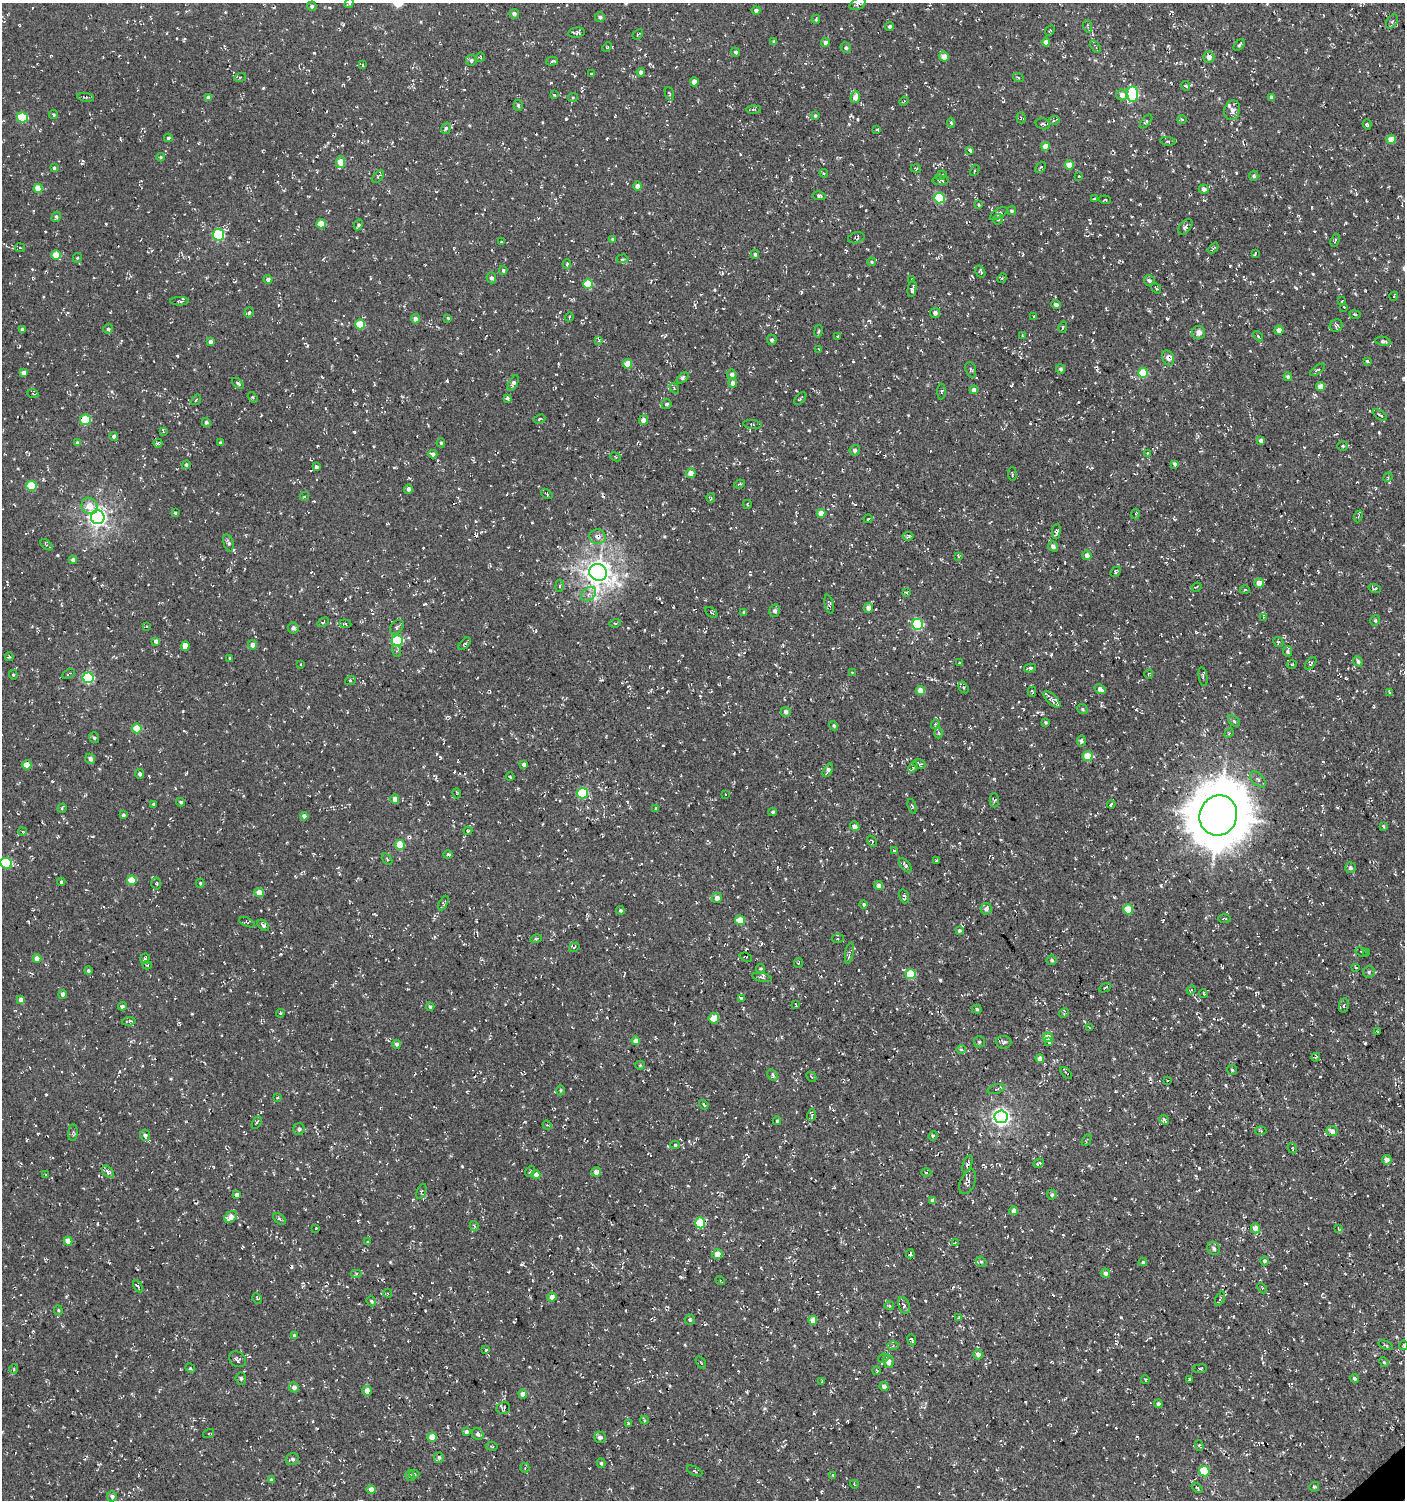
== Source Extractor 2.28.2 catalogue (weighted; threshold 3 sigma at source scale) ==
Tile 6 of 4 x 4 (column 2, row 2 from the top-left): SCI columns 1606-3008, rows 2999-4496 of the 5951 x 5996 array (HDU 1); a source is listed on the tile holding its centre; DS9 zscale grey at full resolution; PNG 1407 x 1502 px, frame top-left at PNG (2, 3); each listed source drawn as its Kron ellipse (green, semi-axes under 4 px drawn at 4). Shown black and unused: <1% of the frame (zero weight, under 3 of 4 exposures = <1% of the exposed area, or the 3 px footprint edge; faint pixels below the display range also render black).
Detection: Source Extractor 2.28.2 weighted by HDU 2 'WHT'; one run over the whole footprint, this tile lists its part. Background -5.00e-04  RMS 0.0054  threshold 0.0242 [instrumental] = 3 sigma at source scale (4.5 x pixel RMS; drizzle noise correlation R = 1.50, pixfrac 1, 0.0396/0.0396 arcsec/px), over >= 5 px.
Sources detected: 866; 48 cosmic-ray / hot-pixel residue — neither listed nor drawn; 5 inside a brighter listed object's ellipse — not listed separately; of the other 813, all 500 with FLUX_AUTO >= 0.568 (the completeness limit of this list) listed and drawn (313 fainter detections not listed), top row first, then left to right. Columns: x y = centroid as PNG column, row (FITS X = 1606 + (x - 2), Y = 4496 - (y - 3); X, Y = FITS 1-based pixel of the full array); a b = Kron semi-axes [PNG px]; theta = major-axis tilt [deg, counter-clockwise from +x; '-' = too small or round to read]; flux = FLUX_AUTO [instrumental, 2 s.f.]
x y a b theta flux
349 3 5 4 - 1.1
858 4 9 5 25 1.3
312 6 4 4 - 1.2
756 10 4 4 - 1.5
514 14 5 4 - 1.5
600 17 5 4 - 1.3
816 19 4 3 - 0.76
1392 21 8 5 56 0.9
1087 26 6 3 -69 0.88
890 27 4 4 - 1.1
1050 31 5 3 - 0.79
577 33 8 5 7 1.3
638 34 6 3 40 0.77
774 41 4 4 - 0.92
825 42 4 4 - 2.2
1046 42 4 4 - 3
1239 45 7 4 46 0.85
1095 46 7 3 -54 0.99
607 47 5 4 - 0.59
846 48 5 5 - 1.1
736 52 4 4 - 0.98
480 57 5 4 - 0.62
944 57 5 4 - 4.4
1209 57 5 5 - 2.8
471 60 5 5 - 1.4
552 61 6 3 17 1.1
362 65 4 3 - 1.6
641 72 4 4 - 2
591 74 3 3 - 0.59
240 77 6 3 19 0.58
1018 77 5 3 - 0.58
694 82 5 4 - 2.7
1186 86 5 3 - 1.3
669 94 7 4 -70 1
1132 94 8 5 -87 43
554 95 3 2 - 1
1122 95 5 5 - 2.8
85 97 8 2 -8 0.77
208 97 4 4 - 2.5
573 97 5 4 - 0.61
855 97 6 4 74 4.5
1271 97 4 4 - 1.5
904 101 5 4 - 0.73
518 105 5 4 - 0.95
753 109 7 3 1 0.79
1232 110 10 8 74 2.9
54 115 5 4 - 1.1
815 116 3 3 - 0.77
23 117 5 5 - 27
1021 118 5 4 - 0.87
1182 119 5 3 - 0.67
1054 120 6 4 19 0.84
1146 121 8 4 51 0.87
951 123 5 4 - 0.74
1043 124 7 5 -16 1.3
1367 124 5 4 - 0.84
446 128 6 4 74 0.94
877 130 3 3 - 1.2
168 138 4 3 - 0.94
1391 140 4 4 - 8.1
1168 141 8 4 -8 0.85
1046 146 4 4 - 6.1
970 151 4 3 - 1.3
160 157 4 3 - 0.67
341 162 6 4 83 9.6
1069 165 4 4 - 6.6
1040 167 6 3 50 0.96
54 168 4 3 - 0.91
916 169 5 4 - 0.63
975 170 6 3 59 0.73
824 173 4 4 - 0.64
941 175 6 4 32 0.77
1079 176 3 3 - 0.57
1254 176 5 4 - 1.2
378 177 8 3 50 0.76
941 180 8 4 1 1.1
637 186 4 4 - 2.6
38 188 5 4 - 8.7
1204 189 5 4 - 2.5
819 196 6 4 -11 1.1
939 198 5 5 - 30
1094 198 3 2 - 0.84
1105 200 6 3 -6 0.6
978 205 4 4 - 0.78
1012 211 4 4 - 0.91
999 214 10 5 31 1.3
56 217 5 4 - 1
998 219 5 4 - 0.91
321 224 4 4 - 9.2
358 225 6 4 62 0.97
1185 227 9 5 51 1.5
218 235 6 5 - 36
856 238 8 5 15 0.85
613 239 4 3 - 1.2
1335 240 6 2 69 0.59
501 241 3 2 - 0.74
20 248 5 4 - 0.69
1213 248 6 3 50 0.81
1255 253 4 3 - 1
755 254 4 4 - 0.99
56 255 5 4 - 9.9
77 258 5 4 - 0.6
622 259 6 3 2 0.64
871 262 4 3 - 0.62
567 264 4 3 - 1.1
503 270 4 4 - 0.85
980 272 6 4 -58 0.87
491 278 5 5 - 1.5
1002 278 5 4 - 0.66
268 279 4 4 - 2
912 279 3 2 - 0.65
1149 281 6 5 - 1.4
588 284 5 5 - 15
1156 288 6 3 -52 0.62
912 289 8 4 79 1.8
1394 296 5 3 - 0.57
180 301 9 4 0 1
1342 301 3 3 - 0.65
1056 305 4 4 - 1.5
1344 307 3 2 - 0.6
249 313 5 4 - 0.77
935 313 5 5 - 2.3
1355 314 5 3 - 0.57
569 317 4 3 - 0.59
1033 317 3 3 - 1.7
448 318 4 3 - 0.67
415 319 5 4 - 2.2
360 324 5 4 - 15
1336 325 6 6 - 1.3
1063 327 6 3 74 0.66
22 329 3 3 - 1.1
108 329 5 5 - 1.4
1279 330 4 4 - 3.1
818 331 6 3 80 0.67
1199 333 7 6 - 3
1022 336 4 3 - 0.58
1258 336 6 3 -47 0.75
838 337 3 2 - 0.57
599 340 4 3 - 0.86
772 340 5 4 - 1.2
1383 341 7 4 -11 1.4
210 342 4 4 - 2
819 349 4 3 - 0.66
1168 358 8 5 -68 3.2
1367 361 3 3 - 2.7
627 364 4 4 - 7
1060 369 4 4 - 1.4
971 370 8 5 -70 1
1318 370 8 4 37 1.1
23 373 4 4 - 3
1143 373 5 5 - 17
732 374 5 4 - 1.8
1288 377 4 4 - 1
683 378 7 4 38 1.2
238 383 7 4 -39 1
513 383 9 4 63 1.5
733 383 4 4 - 2.5
1321 387 4 4 - 6.4
674 388 5 4 - 0.68
974 390 4 4 - 3.1
941 392 8 3 87 0.84
33 394 6 3 -21 0.64
253 397 6 4 -56 0.75
507 398 4 3 - 3.6
800 399 8 2 48 0.64
196 400 5 3 - 0.58
666 404 5 5 - 1.1
1380 415 8 3 -35 0.79
540 419 6 4 28 0.89
85 420 5 5 - 21
643 420 5 4 - 3.1
206 422 4 4 - 1
752 424 9 3 -6 0.71
163 432 4 3 - 0.64
114 436 4 4 - 1.5
1261 441 4 4 - 2.1
77 443 4 3 - 1.7
158 443 4 3 - 0.88
220 443 4 3 - 1.3
441 443 4 3 - 0.81
1343 446 5 4 - 0.77
855 450 5 5 - 1.5
1147 453 4 3 - 0.61
433 454 4 3 - 1.7
615 457 6 3 -24 0.59
1175 464 4 4 - 1.8
186 465 4 4 - 0.98
316 467 4 3 - 1.3
691 473 5 4 - 5.2
1012 474 7 2 -87 0.58
1388 477 5 4 - 0.72
740 484 5 3 - 0.64
31 486 5 5 - 18
408 489 4 4 - 1.7
547 494 6 3 -37 0.61
304 496 5 4 - 0.71
711 498 5 3 - 0.73
747 504 4 3 - 0.66
90 506 8 7 - 5.9
175 513 4 3 - 0.6
821 513 4 4 - 4.9
1135 514 5 3 - 0.65
1358 516 6 4 69 0.65
98 517 7 7 - 230
868 519 4 3 - 0.65
1056 531 7 3 85 1.6
908 536 5 4 - 1
597 537 8 7 - 3.1
228 543 9 5 -74 1.4
46 545 7 3 -39 0.78
1053 546 5 4 - 2.1
1087 555 5 4 - 3.2
958 556 4 3 - 0.6
73 560 4 4 - 1.7
598 572 9 8 - 530
1116 572 6 4 52 1.1
1259 583 5 5 - 4.2
560 586 6 3 82 0.64
1197 587 5 3 - 0.59
1375 588 6 4 -17 1.2
1245 590 5 3 - 0.59
906 593 4 4 - 1.6
588 594 8 6 42 2.3
829 604 10 4 -77 1
868 608 5 4 - 2.8
775 611 6 5 - 1.6
711 612 7 3 -40 0.84
744 612 3 3 - 0.68
1263 617 4 3 - 0.58
1375 620 5 3 - 0.67
323 622 6 4 31 0.76
615 623 5 3 - 0.59
345 624 6 4 -5 1
918 624 5 5 - 46
146 626 4 3 - 0.67
397 627 8 6 47 1.1
293 628 5 5 - 1.8
156 641 4 4 - 1.8
397 641 5 5 - 40
1278 642 5 4 - 0.75
465 644 7 4 49 0.92
252 645 5 4 - 2.7
185 646 5 3 - 68
397 651 6 4 -73 0.83
1287 651 5 4 - 1.1
9 657 4 3 - 0.67
230 658 3 3 - 0.74
1358 661 5 4 - 1.3
959 663 4 3 - 0.69
1311 663 7 4 52 0.83
300 664 3 2 - 0.72
1292 664 5 3 - 0.61
1030 668 6 3 12 1.1
852 673 3 2 - 0.65
68 674 7 2 27 0.59
1148 674 4 3 - 0.67
13 675 5 4 - 0.61
1203 677 9 3 -81 0.8
88 678 5 5 - 48
350 681 5 3 - 0.6
963 687 6 4 -57 0.91
1100 689 6 4 -32 2.5
920 690 4 4 - 5.7
1032 692 5 3 - 1.1
1390 692 4 3 - 1.2
1052 699 11 5 -45 2.6
1082 709 5 4 - 0.73
786 712 5 5 - 1.8
1234 721 7 4 -45 0.88
1045 722 4 4 - 0.65
935 724 5 3 - 0.63
834 726 5 4 - 0.84
137 728 5 4 - 11
939 733 5 3 - 0.66
1229 733 5 4 - 0.66
94 738 5 4 - 1
1082 741 5 4 - 1.2
1088 756 5 5 - 10
90 759 5 4 - 2.1
524 764 4 4 - 2.1
919 764 6 4 -21 1.1
27 765 4 4 - 8.5
913 767 5 3 - 2.8
828 770 7 4 60 1.9
139 774 5 4 - 1.6
510 777 4 3 - 0.72
1258 779 10 5 -47 1.7
457 793 5 3 - 0.63
582 793 5 5 - 29
725 794 2 2 - 0.6
395 799 5 4 - 3.2
994 800 7 4 -89 0.83
181 802 4 4 - 0.92
153 804 4 3 - 0.83
1111 804 4 3 - 3.7
912 806 7 4 -72 0.76
62 808 5 3 - 0.85
656 809 4 3 - 0.9
773 812 4 3 - 1.2
123 815 4 3 - 1.1
1218 815 20 18 67 2700
304 816 4 4 - 1.8
855 826 5 3 - 30
1383 826 4 3 - 0.63
468 831 4 3 - 0.66
22 832 4 3 - 0.82
872 841 6 3 -54 0.63
400 845 5 4 - 15
894 851 3 3 - 0.96
448 855 5 4 - 0.88
387 859 6 3 -54 0.68
937 860 3 3 - 7.8
6 863 6 5 - 28
905 865 8 4 -52 1.3
1350 868 5 5 - 1.3
132 880 5 4 - 12
61 882 4 3 - 0.86
156 883 6 5 - 0.79
200 883 4 3 - 0.65
879 885 4 4 - 3.8
259 892 4 4 - 6
904 896 7 4 -72 1.3
717 898 5 5 - 3.6
443 903 8 4 64 0.99
864 904 4 4 - 0.95
986 909 6 5 - 2.1
1128 909 5 5 - 8.1
620 910 4 4 - 0.98
1225 919 6 3 -2 0.6
740 920 5 4 - 9.7
247 922 8 4 -22 0.92
263 925 6 4 -43 1.2
959 931 3 3 - 1.1
536 939 6 4 16 0.7
838 939 6 4 6 0.89
574 947 6 4 33 0.64
1362 952 7 3 -27 0.62
1367 952 3 3 - 1
849 953 10 3 80 1.1
746 957 6 2 -20 0.6
37 958 4 4 - 4.5
145 959 5 4 - 1
1052 960 5 5 - 1.1
798 963 5 4 - 0.64
147 965 5 4 - 0.83
1355 967 3 3 - 0.67
760 968 4 3 - 0.74
88 971 4 4 - 0.86
1369 972 6 5 - 1.1
910 974 5 5 - 20
762 977 10 3 -12 1.1
1105 988 6 4 29 0.86
1191 990 4 3 - 0.61
1203 993 4 3 - 0.81
63 994 4 4 - 1.6
741 998 4 4 - 0.81
21 1000 4 4 - 3
795 1004 4 3 - 0.95
1344 1005 7 5 83 1.1
122 1006 4 3 - 1.2
430 1007 4 3 - 1.2
977 1009 5 4 - 1
280 1013 4 4 - 0.63
1064 1013 5 4 - 0.72
714 1018 5 5 - 7.4
129 1021 7 3 7 0.85
1089 1028 3 3 - 0.83
1378 1032 3 2 - 0.69
1048 1037 5 4 - 7.1
636 1041 4 4 - 4.6
979 1042 5 5 - 0.92
1004 1042 8 6 -4 1.2
1049 1042 4 3 - 1.7
397 1044 4 4 - 1.4
961 1049 5 3 - 0.69
1316 1057 4 3 - 0.57
1040 1058 4 4 - 3.8
640 1065 5 4 - 0.65
1232 1070 5 5 - 0.76
1066 1073 7 3 -48 0.66
772 1075 6 4 -62 1.1
811 1077 5 3 - 0.61
1168 1080 3 2 - 0.64
996 1089 9 4 17 1.1
561 1090 5 4 - 0.69
277 1098 4 3 - 0.58
704 1105 5 3 - 0.76
812 1115 6 3 72 0.71
1001 1117 6 6 - 210
1164 1120 5 4 - 1
777 1121 4 3 - 0.69
257 1122 7 3 60 0.65
547 1125 5 3 - 0.62
299 1129 6 5 - 1.8
1261 1131 6 3 -8 0.61
1332 1131 5 5 - 4
73 1133 8 4 86 0.99
145 1135 5 5 - 1.7
933 1136 5 4 - 0.68
1087 1140 6 3 62 0.63
675 1145 4 4 - 0.83
1292 1148 5 4 - 0.74
1387 1160 5 5 - 2.4
1039 1163 5 3 - 1.1
967 1164 9 4 69 1.3
530 1171 6 3 53 0.69
108 1172 7 4 -48 2.1
596 1172 5 4 - 2.9
926 1173 5 3 - 0.71
45 1174 3 2 - 0.59
536 1174 4 4 - 4
968 1182 13 7 66 2.2
421 1191 8 2 69 0.62
237 1195 4 4 - 1.6
1052 1195 5 5 - 1.1
933 1200 4 4 - 2.9
1014 1211 4 4 - 3.9
231 1217 7 5 34 4.8
279 1219 7 4 -40 1
700 1223 5 5 - 24
474 1226 5 3 - 0.63
316 1228 3 2 - 1
1255 1228 5 4 - 5.5
1338 1228 3 3 - 0.59
68 1241 4 4 - 6.5
367 1242 3 3 - 0.57
955 1243 3 3 - 0.68
1214 1248 7 6 - 1.4
717 1254 5 5 - 5.4
910 1254 4 3 - 4
1264 1261 4 4 - 1.3
981 1262 6 4 -40 0.94
1143 1262 4 4 - 0.78
356 1273 6 4 0 0.67
1105 1273 5 4 - 2.2
720 1280 5 3 - 0.65
138 1286 6 4 -59 1.4
1262 1288 6 4 -47 0.77
388 1293 4 3 - 0.6
552 1297 4 4 - 2.9
257 1298 5 4 - 0.68
1220 1299 8 3 64 0.79
371 1301 5 4 - 0.88
904 1305 9 5 -68 1.3
889 1306 5 4 - 0.7
58 1310 5 4 - 0.63
959 1318 4 3 - 0.6
690 1320 5 5 - 1
813 1320 4 4 - 5.4
294 1335 4 4 - 0.69
912 1340 6 3 -66 1.1
1386 1345 7 3 -22 0.66
1404 1345 5 3 - 0.76
893 1346 5 4 - 0.77
486 1350 4 3 - 0.74
978 1354 5 4 - 2.3
883 1358 5 4 - 0.7
238 1359 9 7 -34 1.6
701 1362 7 2 -55 0.71
888 1362 6 5 - 3.4
1384 1362 5 4 - 0.69
190 1368 5 4 - 0.6
14 1369 4 4 - 0.64
1200 1369 7 3 6 0.6
877 1371 4 3 - 0.62
241 1378 6 5 - 1.2
1354 1378 4 4 - 1.2
1145 1379 4 2 - 0.61
1189 1379 4 3 - 1.1
822 1381 4 2 - 0.77
884 1386 5 4 - 2.5
294 1387 5 5 - 2.9
367 1391 5 4 - 4
523 1394 4 4 - 3
1158 1404 4 4 - 1.4
503 1408 7 6 - 1.1
644 1420 4 3 - 0.82
628 1423 3 3 - 0.72
466 1432 4 4 - 1.1
209 1433 6 3 19 0.62
478 1434 6 5 - 1.8
432 1437 4 4 - 8.4
600 1437 6 6 - 2.1
492 1446 6 3 -10 0.59
1199 1446 5 3 - 0.78
439 1458 5 5 - 1.3
292 1459 7 6 - 1.7
601 1463 5 4 - 0.77
525 1468 5 4 - 0.86
695 1471 8 3 -28 0.86
1204 1471 5 5 - 15
414 1474 5 4 - 0.89
833 1475 3 3 - 0.64
410 1476 5 4 - 1
271 1480 4 4 - 1.3
854 1484 4 3 - 0.63
1314 1487 5 4 - 0.87
1197 1488 6 3 -38 0.63
371 1489 4 4 - 4.4
112 1496 5 5 - 1.8
Overlapping masked pixels (flux is a lower limit): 9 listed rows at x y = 1168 358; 85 420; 597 537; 1218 815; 400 845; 1001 1117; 967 1164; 700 1223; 910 1254
Isophote crosses this tile's border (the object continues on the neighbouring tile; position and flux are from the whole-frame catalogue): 4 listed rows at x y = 349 3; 6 863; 1404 1345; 371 1489